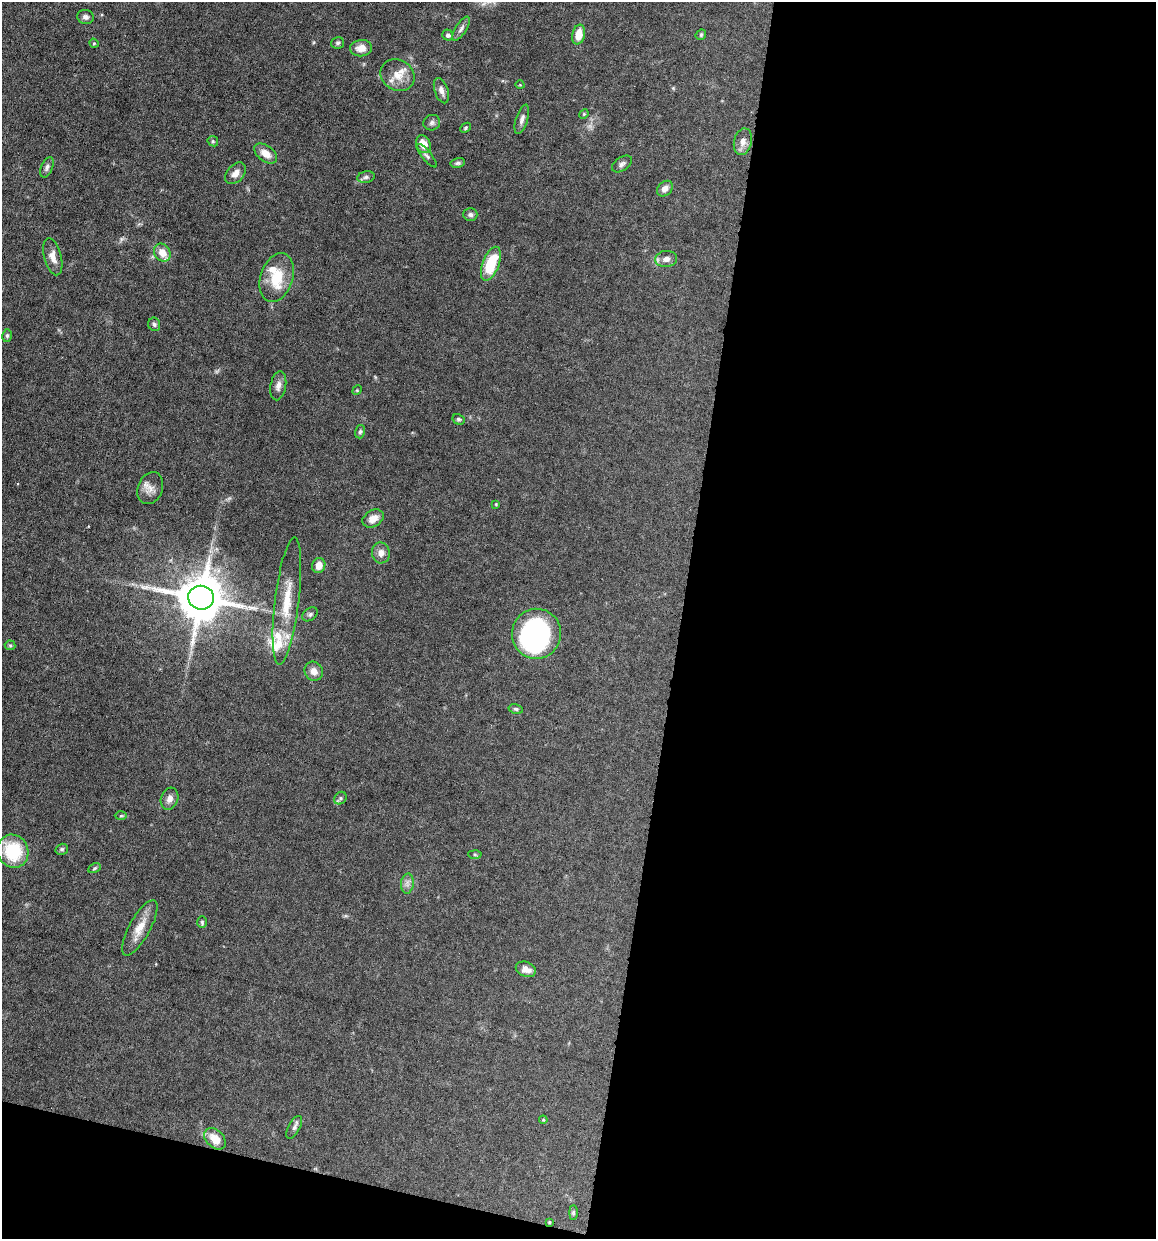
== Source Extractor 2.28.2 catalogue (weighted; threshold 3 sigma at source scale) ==
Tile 16 of 4 x 4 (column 4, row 4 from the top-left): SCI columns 3581-4734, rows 1-1237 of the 4972 x 4949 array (HDU 1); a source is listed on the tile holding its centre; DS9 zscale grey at full resolution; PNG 1158 x 1241 px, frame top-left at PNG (2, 2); each listed source drawn as its Kron ellipse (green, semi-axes under 4 px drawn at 4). Shown black and unused: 44% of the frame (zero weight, under 6 of 12 exposures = <1% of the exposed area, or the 3 px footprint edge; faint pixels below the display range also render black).
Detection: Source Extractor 2.28.2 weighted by HDU 2 'WHT'; one run over the whole footprint, this tile lists its part. Background 0.0782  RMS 0.0027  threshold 0.011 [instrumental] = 3 sigma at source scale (4.09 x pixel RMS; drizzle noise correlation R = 1.36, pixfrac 0.8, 0.05/0.05 arcsec/px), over >= 5 px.
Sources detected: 71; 1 inside a brighter object's white glare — neither listed nor drawn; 4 inside a brighter listed object's ellipse — not listed separately; the other 66 listed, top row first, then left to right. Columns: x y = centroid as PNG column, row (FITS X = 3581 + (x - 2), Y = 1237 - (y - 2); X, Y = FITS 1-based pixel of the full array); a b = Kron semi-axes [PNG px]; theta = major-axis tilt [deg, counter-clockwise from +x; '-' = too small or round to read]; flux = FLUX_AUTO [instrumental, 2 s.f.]
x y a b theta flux
86 17 8 7 - 0.84
461 29 14 5 57 0.94
579 34 10 6 77 3.7
448 35 5 5 - 0.67
701 35 6 4 46 0.35
94 43 5 4 - 0.32
338 43 6 5 - 0.47
361 48 11 8 8 2.2
397 75 18 15 -31 3.7
520 85 4 3 - 0.2
441 91 13 6 -71 1.3
584 114 5 4 - 0.26
522 119 15 6 73 1.1
432 123 8 7 - 0.78
466 128 6 4 45 0.37
213 141 5 4 - 0.35
743 142 13 9 78 1.6
423 144 9 7 -65 2.9
266 153 13 8 -37 2.6
427 156 14 5 -51 0.73
458 163 7 5 14 0.58
622 164 11 6 34 0.84
47 167 11 5 69 0.78
236 173 12 8 48 1.7
366 177 9 5 10 0.67
665 189 9 6 44 1.3
470 214 7 6 - 0.68
162 253 9 8 - 3
53 257 19 8 -75 2.3
666 259 11 8 6 1.5
491 264 18 8 69 9.3
277 277 25 16 72 7.5
154 324 7 6 - 0.53
7 336 6 5 - 0.42
278 386 15 7 80 1.3
357 390 5 4 - 0.27
458 419 6 5 - 0.43
360 432 7 5 72 0.48
150 488 16 12 67 2.2
496 504 4 3 - 0.25
373 518 11 8 30 2.2
381 553 10 9 - 1.6
319 565 7 6 - 2.3
201 598 13 12 - 1200
287 601 64 12 83 9
310 614 8 6 37 0.59
536 634 25 24 - 41
10 645 5 5 - 0.36
314 671 10 9 - 1.7
516 709 7 4 -11 0.45
340 798 7 5 48 0.53
169 799 11 8 72 1.4
121 816 6 4 2 0.35
62 849 6 5 - 0.5
13 851 17 15 -62 12
475 854 6 4 -2 0.43
95 868 7 4 28 0.37
407 884 10 6 84 1
202 922 6 4 -89 0.38
140 928 31 10 61 4
526 969 10 7 -21 1.6
543 1120 4 3 - 0.26
294 1127 12 6 61 0.83
215 1139 12 8 -45 3.6
573 1213 7 4 90 0.33
549 1222 3 2 - 0.23